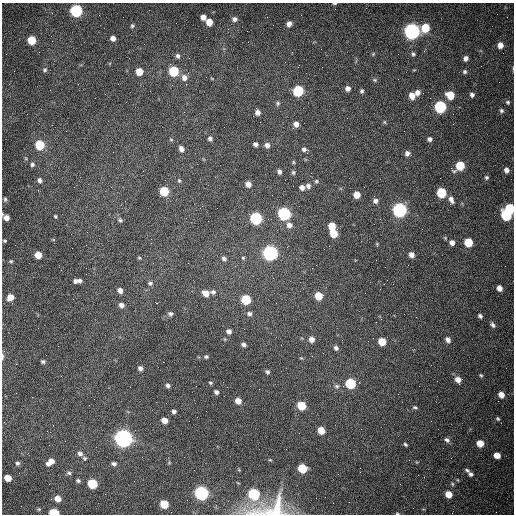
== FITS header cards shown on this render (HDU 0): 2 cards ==
NAXIS1  =                  512 /fastest changing axis
NAXIS2  =                  512 /next to fastest changing axis

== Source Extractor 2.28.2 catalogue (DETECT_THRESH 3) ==
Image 512 x 512 px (HDU 0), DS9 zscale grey, 1 PNG px = 1 image px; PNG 516 x 516 px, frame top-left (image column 1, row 512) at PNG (2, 3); no overlay
Background 1530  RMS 24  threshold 70.6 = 3 sigma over >= 5 px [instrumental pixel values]
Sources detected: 165; all 165 listed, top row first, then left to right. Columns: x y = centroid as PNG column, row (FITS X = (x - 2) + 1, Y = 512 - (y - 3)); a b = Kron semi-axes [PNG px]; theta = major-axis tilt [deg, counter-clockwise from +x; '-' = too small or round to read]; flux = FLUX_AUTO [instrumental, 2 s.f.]
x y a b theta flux
334 3 5 2 - 1.8e+03
76 11 6 6 - 2.3e+05
203 17 5 5 - 9.1e+03
234 19 7 6 - 6.1e+03
209 22 6 5 - 2.2e+04
289 24 5 5 - 9.0e+03
132 26 5 4 - 2.6e+03
425 28 6 6 - 4.7e+04
412 31 7 6 - 7.3e+05
51 36 2 2 - 9.8e+02
113 38 5 4 - 8.1e+03
31 40 6 5 - 4.6e+04
500 45 6 6 - 1.2e+04
373 54 5 4 - 1.8e+03
413 54 6 5 - 2.8e+03
178 56 7 6 - 4.3e+03
466 58 5 4 - 6.4e+03
45 70 6 6 - 3.2e+03
139 71 5 5 - 2.6e+04
173 71 6 6 - 9.7e+04
465 72 6 6 - 3.6e+03
184 78 8 7 - 9.6e+03
212 79 5 3 - 1.2e+03
374 80 7 5 -20 2.7e+03
348 88 6 6 - 7.6e+03
298 91 6 6 - 1.3e+05
362 91 5 5 - 3.2e+03
417 92 7 6 - 8.1e+03
105 94 2 2 - 9.4e+02
412 95 7 6 - 1.2e+04
450 95 7 6 - 3.3e+04
472 95 5 5 - 4.8e+03
508 102 6 6 - 3.1e+03
278 103 6 6 - 3.2e+03
440 107 6 6 - 2.0e+05
501 111 6 5 - 3.4e+03
257 112 5 5 - 8.0e+03
384 122 5 5 - 1.9e+03
296 124 6 6 - 8.6e+03
293 128 3 3 - 1.3e+03
210 138 5 4 - 4.0e+03
430 139 5 5 - 4.4e+03
171 140 5 3 - 1.5e+03
255 144 5 4 - 4.7e+03
40 145 6 6 - 7.0e+04
267 145 6 6 - 6.7e+03
181 149 7 5 -65 6.8e+03
304 149 6 6 - 4.5e+03
407 153 6 6 - 5.9e+03
293 162 5 4 - 1.8e+03
32 165 5 5 - 3.2e+03
460 166 7 6 - 6.0e+04
506 170 6 5 - 6.1e+03
279 171 5 4 - 4.9e+03
293 172 6 5 - 2.9e+03
486 177 6 5 - 3.0e+03
40 180 7 5 -71 4.2e+03
179 181 5 4 - 1.9e+03
316 181 6 5 - 2.6e+03
248 184 5 5 - 1.1e+04
308 186 7 6 - 5.8e+03
301 187 7 5 -15 7.3e+03
164 191 6 6 - 6.2e+04
441 193 6 6 - 8.7e+04
357 195 5 5 - 1.9e+04
5 199 6 5 - 2.4e+03
451 199 10 5 -68 7.1e+03
375 201 6 6 - 5.7e+03
510 208 6 6 - 7.0e+04
399 210 6 6 - 4.4e+05
284 213 7 6 - 2.6e+05
506 215 7 6 - 1.2e+05
55 216 4 3 - 1.8e+03
6 217 7 5 -43 1.0e+04
256 218 6 6 - 2.0e+05
120 220 6 6 - 2.8e+03
289 225 7 6 - 8.0e+03
332 226 6 5 - 2.7e+04
334 233 6 5 - 3.4e+04
4 241 4 3 - 1.9e+03
468 242 6 6 - 4.8e+04
452 243 6 6 - 7.7e+03
377 244 5 4 - 1.8e+03
270 253 7 6 - 5.5e+05
38 255 5 5 - 2.2e+04
411 255 6 5 - 9.0e+03
139 258 5 4 - 1.7e+03
224 258 6 4 -28 4.1e+03
243 258 5 4 - 1.8e+03
11 261 5 4 - 2.2e+03
273 278 2 2 - 7.2e+02
78 281 8 4 5 7.3e+03
150 283 7 5 -22 3.4e+03
499 288 5 5 - 9.1e+03
120 290 5 5 - 7.6e+03
213 292 5 5 - 4.1e+03
206 293 7 6 - 1.3e+04
318 296 6 5 - 3.2e+04
10 297 6 6 - 1.6e+04
246 299 6 6 - 6.8e+04
157 303 2 2 - 1.2e+03
276 303 3 2 - 1.2e+03
121 305 6 5 - 6.6e+03
170 314 6 5 - 4.0e+03
249 314 6 5 - 4.2e+03
480 316 5 4 - 3.7e+03
381 319 3 3 - 1.4e+03
493 325 7 5 -44 4.5e+03
229 331 5 4 - 6.0e+03
311 339 6 6 - 9.8e+03
448 340 7 5 -55 6.3e+03
382 341 6 5 - 3.2e+04
244 344 4 4 - 4.2e+03
336 348 6 5 - 4.2e+03
2 357 9 3 90 3.8e+03
206 357 5 4 - 2.7e+03
43 361 5 4 - 3.0e+03
140 368 5 5 - 5.1e+03
267 372 6 5 - 3.2e+03
481 375 5 4 - 2.2e+03
458 379 7 6 - 1.2e+04
210 383 5 4 - 2.1e+03
350 383 6 6 - 1.0e+05
167 385 5 4 - 3.9e+03
337 386 6 6 - 3.3e+03
216 392 4 4 - 4.2e+03
501 395 7 6 - 1.3e+04
238 401 6 5 - 1.4e+04
301 406 6 5 - 4.5e+04
415 407 6 4 -10 2.5e+03
174 411 4 4 - 3.9e+03
498 419 5 5 - 2.4e+03
164 420 5 5 - 1.3e+04
321 430 6 5 - 2.4e+04
123 438 7 6 - 1.2e+06
447 440 8 5 -42 4.6e+03
480 443 6 5 - 2.4e+04
405 444 5 4 - 2.4e+03
80 453 6 6 - 5.7e+03
497 455 5 5 - 1.9e+04
85 458 6 5 - 2.7e+03
270 460 5 3 - 1.3e+03
50 462 8 5 38 1.3e+04
17 463 5 5 - 3.4e+03
114 464 6 4 -7 4.3e+03
302 468 6 5 - 6.0e+04
467 470 6 4 -32 3.0e+03
69 473 7 5 -10 3.2e+03
470 474 6 5 - 4.0e+03
8 478 6 5 - 2.0e+04
78 480 6 5 - 3.2e+03
458 480 4 3 - 1.2e+03
92 484 6 6 - 7.7e+04
400 484 2 2 - 7.3e+02
452 484 5 4 - 2.1e+03
201 493 7 6 - 4.2e+05
254 494 7 6 - 1.5e+05
448 494 6 5 - 2.1e+04
316 498 2 2 - 3.4e+03
58 499 6 5 - 1.6e+04
164 504 6 5 - 4.2e+04
39 509 5 4 - 1.9e+03
270 509 56 24 11 9.8e+04
54 513 6 4 -3 8.6e+04
397 513 5 3 - 1.7e+03
At the frame edge (FLAGS 8, measured only in part): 6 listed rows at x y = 334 3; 6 217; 2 357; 270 509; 54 513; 397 513